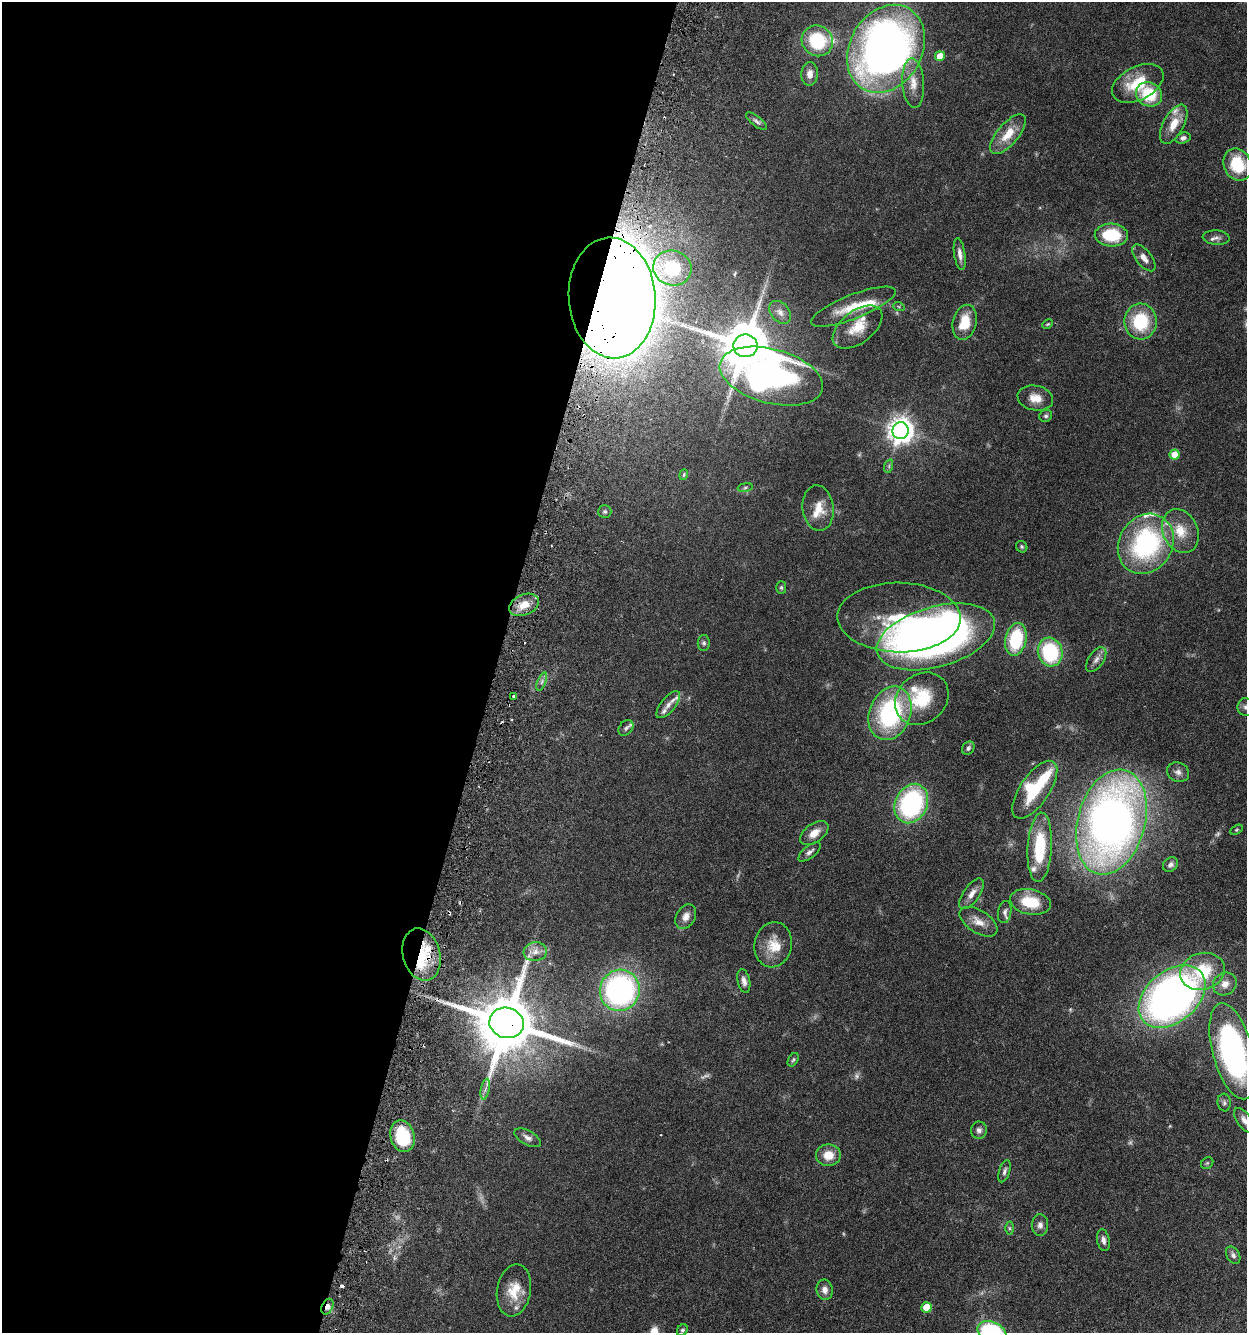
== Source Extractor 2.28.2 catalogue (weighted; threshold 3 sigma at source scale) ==
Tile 5 of 4 x 4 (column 1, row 2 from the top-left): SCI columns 316-1560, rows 2697-4027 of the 5510 x 5381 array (HDU 1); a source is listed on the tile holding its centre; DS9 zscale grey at full resolution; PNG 1249 x 1335 px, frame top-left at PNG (2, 2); each listed source drawn as its Kron ellipse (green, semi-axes under 4 px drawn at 4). Shown black and unused: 40% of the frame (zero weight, under 3 of 6 exposures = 4% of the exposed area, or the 3 px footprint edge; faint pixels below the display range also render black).
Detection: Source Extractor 2.28.2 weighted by HDU 2 'WHT'; one run over the whole footprint, this tile lists its part. Background 0.0651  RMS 0.0032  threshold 0.0132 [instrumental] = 3 sigma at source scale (4.09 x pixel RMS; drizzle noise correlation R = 1.36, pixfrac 0.8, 0.05/0.05 arcsec/px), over >= 5 px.
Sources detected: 128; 7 too faint to see at this stretch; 4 inside a brighter object's white glare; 2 cosmic-ray / hot-pixel residue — neither listed nor drawn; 16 inside a brighter listed object's ellipse — not listed separately; the other 99 listed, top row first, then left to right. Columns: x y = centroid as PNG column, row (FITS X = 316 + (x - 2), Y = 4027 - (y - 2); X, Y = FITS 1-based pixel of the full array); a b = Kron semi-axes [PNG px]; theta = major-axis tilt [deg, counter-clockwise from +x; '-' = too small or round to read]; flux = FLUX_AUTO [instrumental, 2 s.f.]
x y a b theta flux
817 41 16 15 - 18
886 49 46 36 60 190
940 56 5 5 - 4.1
810 74 12 8 86 2.4
913 83 25 11 -86 4.5
1138 83 27 16 27 11
1149 94 13 12 - 11
757 121 13 5 -38 0.92
1174 124 21 10 61 4.7
1008 134 24 10 49 6.2
1183 138 7 5 19 1.1
1238 165 16 13 -67 12
1111 235 16 11 -3 13
1216 238 13 7 -4 1.4
960 254 16 5 -81 1.7
1144 258 16 7 -53 2.2
672 268 19 17 -18 14
612 298 60 43 -86 910
853 307 45 12 21 8.8
899 307 6 3 -19 0.35
780 312 13 9 -48 1.8
1141 321 18 16 88 16
965 322 18 11 76 7.4
1048 324 5 3 - 0.34
857 327 28 16 37 7
746 346 12 11 - 1700
771 376 53 27 -15 120
1035 398 18 12 -11 3.8
1046 416 7 5 31 0.66
901 431 8 8 - 300
1175 455 5 5 - 5.4
889 466 7 4 73 0.52
684 475 5 4 - 0.38
745 487 8 4 9 0.57
818 508 23 15 -83 5.1
605 511 6 6 - 0.64
1180 531 23 17 -65 7.1
1146 544 31 26 58 45
1022 547 6 5 - 0.5
781 587 6 5 - 0.52
524 605 15 10 23 4.7
899 617 61 35 -1 26
936 637 61 30 16 240
1016 639 17 10 78 19
704 643 8 6 -89 0.74
1050 652 14 12 -76 24
1096 660 14 7 56 1.7
542 682 9 3 69 0.7
514 696 3 3 - 0.9
922 699 29 24 41 14
668 705 16 7 50 2.1
1246 707 9 8 - 1.3
890 713 27 20 69 38
626 728 8 6 51 0.86
968 748 7 5 51 0.8
1178 772 11 9 -25 1.6
1035 790 33 14 56 14
911 803 20 16 64 45
1111 822 54 33 75 220
1236 830 7 4 31 0.39
814 833 16 9 37 3.4
1040 847 35 12 87 17
809 852 13 6 38 1.2
1170 865 8 6 43 1.1
972 894 18 8 54 2.5
1030 902 20 12 -11 9.3
1005 912 11 6 81 1.3
686 917 13 9 60 2.3
978 922 21 11 -32 3.5
773 945 23 18 78 5.8
535 952 11 9 7 2.3
421 955 26 18 -76 13
1202 971 22 18 16 13
744 981 12 6 -78 1.5
1225 984 12 11 - 2.6
620 990 21 20 - 73
1172 996 38 25 40 160
507 1023 17 15 -16 2600
1233 1051 49 20 -75 89
793 1060 7 5 60 0.52
485 1089 10 3 79 1
1224 1102 9 6 -83 0.82
1244 1120 14 7 -54 1.9
979 1130 8 8 - 1.2
402 1136 16 12 -75 17
528 1138 14 7 -29 1.5
828 1155 12 11 - 4.6
1207 1163 6 5 - 0.47
1004 1171 11 5 73 0.91
1040 1225 11 8 89 1.4
1009 1228 6 4 -89 0.5
1103 1240 11 6 -79 1.3
1233 1255 9 6 -59 0.94
514 1290 26 17 80 6.9
825 1290 10 8 -81 1.8
327 1307 8 5 66 1.5
926 1307 5 5 - 6.6
682 1330 6 5 - 0.56
992 1332 15 10 -25 38
Overlapping masked pixels (flux is a lower limit): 5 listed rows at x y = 612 298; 524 605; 421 955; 507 1023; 327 1307
Isophote crosses this tile's border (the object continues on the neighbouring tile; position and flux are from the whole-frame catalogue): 4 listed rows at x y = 1246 707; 1233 1051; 1244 1120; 992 1332